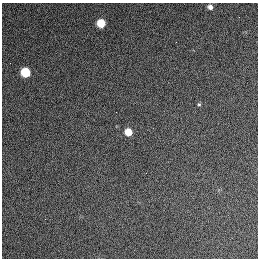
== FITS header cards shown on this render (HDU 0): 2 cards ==
NAXIS1  =                  256 / length of data axis 1
NAXIS2  =                  256 / length of data axis 2

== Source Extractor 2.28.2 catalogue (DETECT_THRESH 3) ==
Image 256 x 256 px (HDU 0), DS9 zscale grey, 1 PNG px = 1 image px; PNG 260 x 260 px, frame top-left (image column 1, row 256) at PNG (2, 3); no overlay
Background 1260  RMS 14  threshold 42.6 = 3 sigma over >= 5 px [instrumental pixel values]
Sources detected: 6; all 6 listed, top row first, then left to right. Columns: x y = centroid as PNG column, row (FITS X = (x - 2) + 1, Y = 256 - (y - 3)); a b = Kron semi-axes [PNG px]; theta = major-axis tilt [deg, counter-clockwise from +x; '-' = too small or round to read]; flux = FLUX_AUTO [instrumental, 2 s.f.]
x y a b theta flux
210 7 6 5 - 4200
101 23 6 6 - 24000
10 63 2 2 - 460
25 72 6 6 - 39000
199 104 5 4 - 1200
128 132 6 6 - 15000